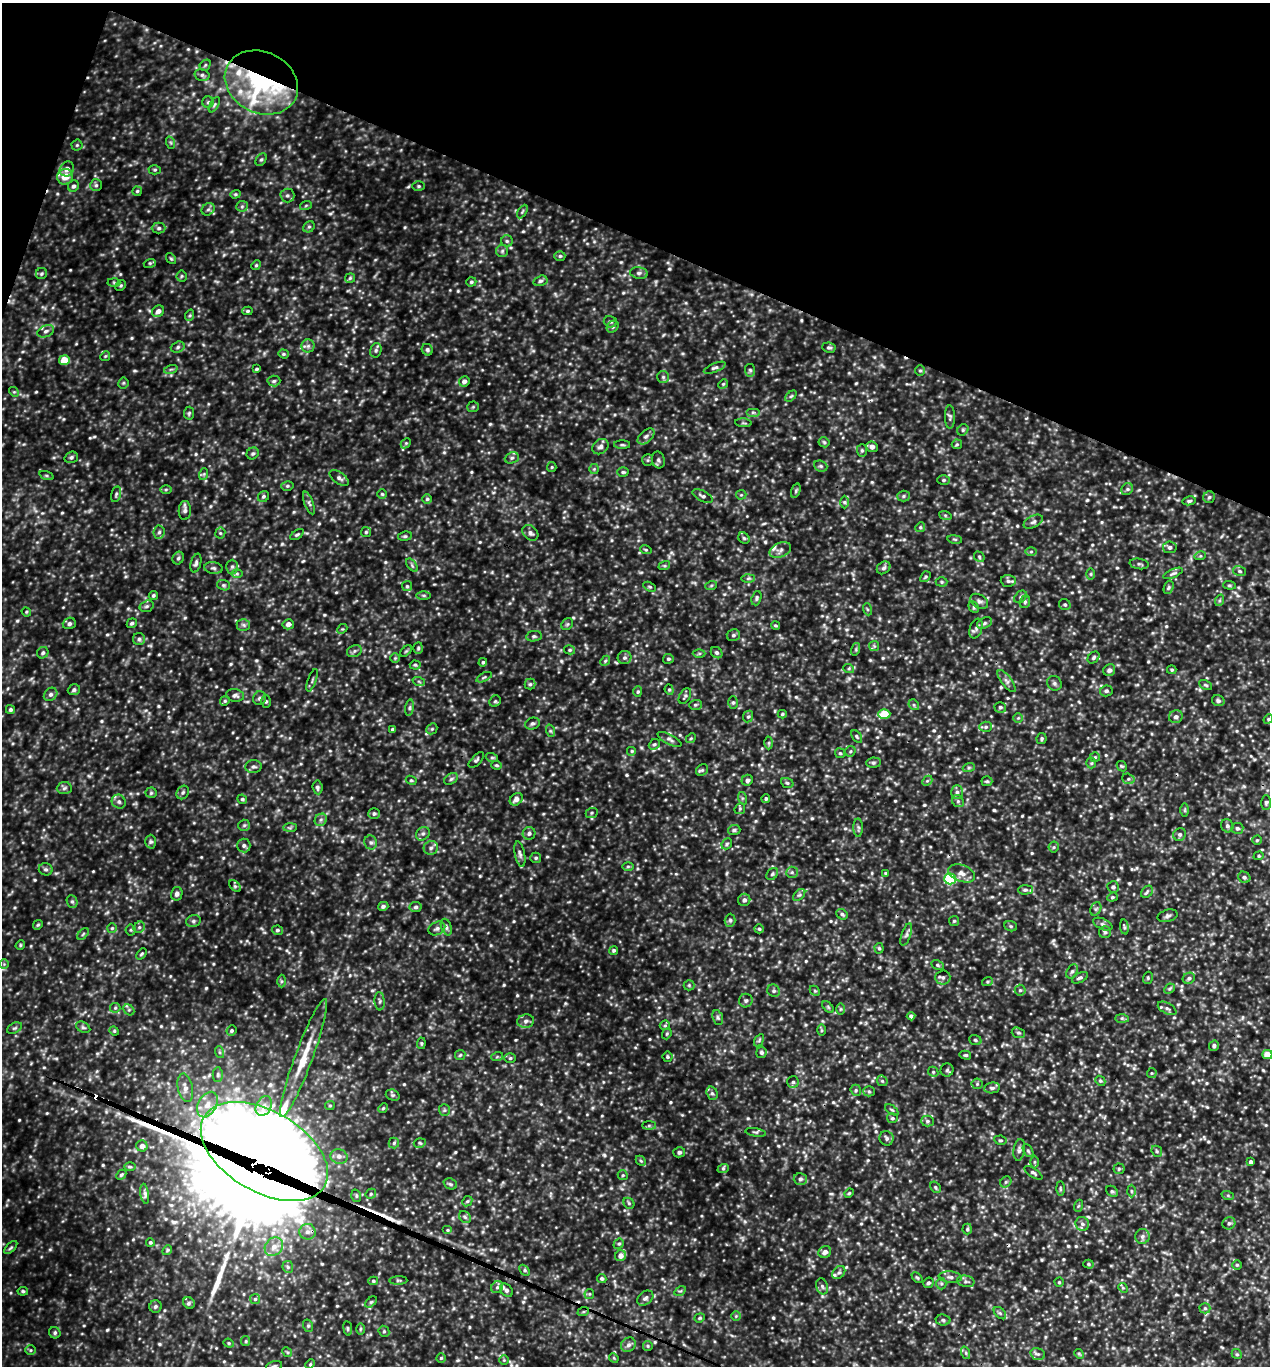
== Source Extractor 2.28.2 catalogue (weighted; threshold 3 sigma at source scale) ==
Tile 2 of 4 x 4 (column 2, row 1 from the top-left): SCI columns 1405-2672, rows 4098-5461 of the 5500 x 5491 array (HDU 1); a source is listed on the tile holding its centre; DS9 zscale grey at full resolution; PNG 1272 x 1368 px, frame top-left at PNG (2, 3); each listed source drawn as its Kron ellipse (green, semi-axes under 4 px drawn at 4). Shown black and unused: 19% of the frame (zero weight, under 3 of 5 exposures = <1% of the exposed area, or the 3 px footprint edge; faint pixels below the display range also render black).
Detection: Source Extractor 2.28.2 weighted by HDU 2 'WHT'; one run over the whole footprint, this tile lists its part. Background 0.356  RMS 0.067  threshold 0.303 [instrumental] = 3 sigma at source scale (4.5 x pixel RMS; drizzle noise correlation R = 1.50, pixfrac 1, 0.05/0.05 arcsec/px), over >= 5 px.
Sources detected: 738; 2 too faint to see at this stretch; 2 cosmic-ray / hot-pixel residue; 3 long thin detections or spike segments (spike, bleed or trail) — neither listed nor drawn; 10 inside a brighter listed object's ellipse — not listed separately; of the other 721, all 500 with FLUX_AUTO >= 8.29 (the completeness limit of this list) listed and drawn (221 fainter detections not listed), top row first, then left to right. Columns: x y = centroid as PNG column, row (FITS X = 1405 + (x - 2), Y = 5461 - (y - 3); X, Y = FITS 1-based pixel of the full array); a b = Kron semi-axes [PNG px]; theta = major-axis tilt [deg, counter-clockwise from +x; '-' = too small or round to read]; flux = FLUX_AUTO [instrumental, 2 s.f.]
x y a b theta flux
205 65 6 5 - 9.8
202 75 7 5 -15 15
261 82 38 30 -26 1300
208 102 5 5 - 13
214 105 8 3 60 11
171 143 6 4 -71 10
77 145 5 5 - 11
261 159 7 5 61 12
67 169 8 6 53 38
155 170 6 4 2 10
65 177 8 7 - 82
96 185 6 6 - 14
73 186 6 5 - 18
419 186 6 5 - 11
137 191 5 4 - 10
235 194 5 4 - 8.8
287 195 7 7 - 16
306 205 6 4 20 9
242 206 6 5 - 11
208 209 7 5 42 15
522 212 7 4 59 11
309 227 6 5 - 13
159 228 7 5 1 16
507 241 6 5 - 13
502 251 6 6 - 13
560 256 5 4 - 11
171 259 6 4 -53 8.8
150 263 6 4 17 9.4
256 265 5 4 - 9.1
639 273 9 6 -8 17
41 274 5 5 - 11
182 276 5 5 - 9.8
350 278 5 4 - 9.1
540 281 7 5 15 15
471 282 5 4 - 11
114 283 6 4 -2 11
121 286 6 4 45 9.7
158 311 6 5 - 37
247 311 5 4 - 11
190 315 6 3 71 8.9
610 322 7 5 -16 14
613 327 6 5 - 14
46 331 9 5 23 21
308 346 6 6 - 18
178 347 7 5 19 15
829 348 7 5 -8 15
376 350 7 5 76 15
427 350 6 5 - 14
283 354 5 4 - 9.5
105 356 5 4 - 8.3
64 360 5 5 - 110
715 368 12 4 22 17
171 369 7 4 18 12
257 369 4 3 - 10
750 370 6 5 - 12
920 370 5 5 - 10
663 377 6 6 - 13
274 381 6 5 - 14
464 381 5 5 - 27
123 383 5 5 - 9.7
723 384 5 4 - 9.4
14 392 5 4 - 8.5
791 396 7 4 44 9.7
473 407 5 5 - 9.5
753 412 7 4 0 13
189 413 6 5 - 11
950 417 12 5 -89 17
743 423 8 3 -5 8.8
963 430 6 5 - 11
646 436 10 6 42 23
824 442 5 5 - 10
406 443 6 4 44 9.9
957 444 5 4 - 9.8
622 445 8 3 -1 10
600 447 9 7 37 27
872 447 6 5 - 28
862 450 6 5 - 11
253 453 6 5 - 13
71 457 7 5 19 16
512 458 7 5 22 16
648 460 6 5 - 9.4
658 460 8 6 -75 17
821 466 7 5 -21 14
552 467 5 4 - 8.5
594 469 5 5 - 10
623 472 5 4 - 11
204 474 6 3 71 8.7
47 476 7 3 -19 9
339 478 11 5 -35 21
944 480 6 5 - 12
287 486 6 5 - 12
166 489 5 4 - 9.2
1127 489 6 5 - 14
796 491 7 4 71 11
116 494 8 5 78 13
382 494 5 5 - 9.6
741 495 5 5 - 8.3
703 496 11 5 -26 19
903 496 6 5 - 13
263 497 6 5 - 12
1209 497 6 5 - 14
427 499 5 5 - 10
1189 501 7 4 12 13
844 502 6 4 -89 13
309 503 12 4 -70 19
185 510 9 6 86 23
945 515 6 4 -19 11
1033 522 10 6 28 20
920 527 5 4 - 10
159 532 7 5 84 18
366 532 5 5 - 10
220 533 5 5 - 10
530 533 9 6 -41 22
297 535 7 4 36 12
405 536 7 4 8 12
744 538 6 5 - 11
955 539 7 3 -9 8.9
1170 547 7 6 - 18
646 550 6 4 -18 8.8
780 550 11 7 24 28
1031 552 6 4 1 10
1200 556 6 3 17 8.6
979 557 6 4 -50 9.8
178 558 6 5 - 14
196 563 9 5 75 18
1139 564 9 5 -9 15
412 565 7 4 -54 13
664 566 6 4 17 8.9
232 567 7 6 - 16
213 568 9 5 -8 18
884 568 7 6 - 18
1239 571 6 5 - 12
237 573 6 4 -1 10
1173 573 10 4 24 17
1091 574 6 4 90 8.9
925 577 6 4 51 9.8
748 578 6 4 2 12
1008 581 7 6 - 17
942 582 6 4 -1 9.5
224 585 7 5 -19 13
1229 585 6 4 -5 10
407 586 5 5 - 10
711 586 6 4 20 8.9
650 587 7 4 -30 9.4
1169 587 7 4 72 13
424 595 7 4 -1 11
153 596 5 4 - 11
1021 597 7 5 44 14
756 598 7 4 71 13
1220 600 6 4 71 9.7
979 601 10 6 -31 24
1025 602 6 5 - 13
1065 605 6 5 - 12
147 606 7 5 16 15
974 607 6 4 -63 10
867 609 6 4 -71 8.9
26 612 5 4 - 8.4
69 623 6 5 - 20
132 623 5 4 - 13
985 623 8 5 28 15
288 624 5 5 - 34
567 624 6 5 - 11
243 625 6 6 - 15
775 625 4 4 - 8.9
976 628 10 6 73 22
342 629 5 4 - 8.5
733 635 7 6 - 15
534 636 8 5 8 13
139 639 6 6 - 16
874 646 5 5 - 10
418 648 6 5 - 11
856 649 6 4 73 9.7
570 650 5 4 - 11
354 651 7 5 23 17
406 651 7 4 44 9.5
43 653 6 5 - 15
699 653 6 4 1 10
717 653 6 5 - 14
395 658 5 5 - 9.9
624 658 7 6 - 17
1094 658 7 5 48 14
668 659 5 5 - 12
605 661 5 4 - 10
483 662 4 4 - 11
415 665 5 4 - 9.3
849 669 5 3 - 9.4
1109 670 6 5 - 22
1172 670 4 3 - 8.6
484 677 8 4 25 11
312 680 12 3 70 12
1007 681 13 5 -53 23
419 682 6 4 -20 10
1054 683 8 7 - 18
530 684 5 5 - 13
1206 685 7 4 -27 11
74 690 6 5 - 18
669 690 5 4 - 9.5
1106 691 6 5 - 15
638 692 5 4 - 9.7
51 694 7 6 - 21
235 695 9 6 -8 22
685 696 8 5 61 14
260 698 7 6 - 19
225 701 5 4 - 9.6
495 701 6 5 - 11
1218 701 6 5 - 17
266 702 6 5 - 12
733 702 6 5 - 12
695 705 6 5 - 11
914 705 6 4 -48 11
1000 707 6 5 - 12
410 708 8 4 82 14
10 709 4 4 - 12
782 714 4 4 - 8.4
884 714 6 5 - 150
748 716 6 5 - 12
1176 717 7 6 - 21
1018 718 5 5 - 9.8
1268 719 5 4 - 8.5
533 724 7 5 22 15
986 727 6 5 - 15
392 729 4 3 - 9.4
432 729 6 5 - 10
551 731 6 4 -70 10
857 736 7 4 -54 12
691 738 5 4 - 8.4
1042 738 5 5 - 11
669 739 13 5 -27 21
769 743 6 4 89 10
654 744 6 5 - 13
632 751 5 5 - 11
850 751 6 5 - 11
840 753 5 5 - 10
1095 757 5 5 - 9.4
492 758 6 4 -19 10
476 760 10 5 45 14
873 763 7 5 5 13
1091 763 5 5 - 9.2
496 765 5 4 - 9.9
1122 766 6 4 -43 9.7
254 767 8 6 5 19
969 767 6 4 19 10
702 770 6 5 - 11
451 779 7 5 31 14
1128 779 6 5 - 13
411 780 5 4 - 9.3
747 780 6 5 - 20
927 781 6 4 43 11
987 781 5 5 - 10
787 783 6 5 - 11
317 787 7 5 -84 14
64 788 7 6 - 16
183 792 7 5 57 14
957 792 7 6 - 21
151 793 5 5 - 10
742 798 6 4 -72 9.6
766 798 4 4 - 11
242 799 5 4 - 12
516 799 7 5 44 34
958 801 6 5 - 14
119 802 7 6 - 19
1266 803 7 5 89 13
740 809 6 5 - 9.7
1185 810 7 4 90 10
374 813 6 5 - 14
592 813 6 5 - 11
321 820 6 5 - 17
244 825 6 5 - 13
1227 826 7 6 - 19
290 828 7 4 1 12
858 828 9 5 -89 16
1237 828 6 5 - 18
734 830 6 5 - 14
529 833 6 6 - 20
423 834 7 6 - 18
1180 834 7 6 - 16
1257 840 4 4 - 8.3
151 842 7 5 89 16
371 842 7 6 - 17
727 844 6 4 47 10
244 845 7 6 - 20
1054 847 5 5 - 10
431 848 7 6 - 22
520 854 13 5 -79 22
1259 856 5 4 - 8.9
536 858 5 5 - 12
628 866 6 4 0 10
46 869 7 6 - 16
792 872 6 5 - 14
886 873 4 3 - 8.8
962 873 14 8 -20 46
772 874 7 5 46 12
1244 877 6 5 - 17
950 879 6 5 - 630
235 886 7 4 -45 12
1113 887 6 5 - 19
1025 890 7 4 2 14
1147 892 7 5 48 14
177 894 7 5 77 22
799 895 7 4 43 14
1112 897 5 4 - 9.1
744 900 6 6 - 23
72 902 6 5 - 13
383 906 5 4 - 17
416 907 6 5 - 16
1096 909 7 5 59 14
842 914 6 5 - 14
1168 916 10 6 15 19
730 920 6 5 - 14
193 921 7 6 - 18
954 921 5 5 - 9.8
1103 924 10 5 -24 19
38 925 5 4 - 8.4
1011 926 6 5 - 11
139 927 6 5 - 14
446 927 8 5 -70 16
1124 927 7 4 -82 11
112 928 5 5 - 9.9
437 929 9 6 27 21
759 929 5 4 - 9.8
131 930 5 5 - 10
277 930 5 4 - 13
1105 932 6 6 - 13
83 934 7 4 46 10
906 935 11 4 70 20
20 945 5 4 - 8.6
879 948 5 4 - 11
614 950 5 4 - 12
142 954 6 4 50 9.7
4 964 5 5 - 9.3
937 965 6 4 -27 11
1072 971 7 5 62 15
943 977 7 7 - 19
1080 978 9 4 29 15
1148 978 6 4 72 9.4
1189 978 6 5 - 17
281 981 6 4 -89 11
987 982 5 4 - 8.3
689 985 5 5 - 10
1169 989 6 4 43 11
1020 990 5 5 - 12
774 991 6 6 - 16
815 991 6 4 -43 8.9
380 1001 9 5 -87 16
746 1001 7 6 - 16
828 1007 7 4 -46 9.2
115 1008 5 5 - 9.9
1167 1008 10 5 -29 20
840 1009 6 4 89 9.4
129 1010 6 5 - 11
911 1016 4 4 - 20
718 1018 8 5 -72 13
1122 1018 7 4 -1 12
526 1021 8 6 9 24
665 1025 5 5 - 10
83 1027 7 5 -29 12
14 1028 8 5 26 13
821 1030 6 4 -89 8.9
114 1031 5 4 - 8.3
231 1031 5 4 - 11
1018 1033 7 5 -19 11
667 1034 6 4 69 9.8
759 1040 7 4 57 10
975 1040 6 5 - 12
421 1043 6 4 84 8.5
1214 1046 5 5 - 16
219 1052 6 4 -71 8.8
761 1052 5 5 - 16
460 1055 5 5 - 11
965 1055 6 4 -13 9.6
1267 1055 5 4 - 94
497 1057 6 4 19 8.3
667 1057 5 5 - 11
304 1058 63 9 70 220
510 1058 6 5 - 11
947 1070 6 6 - 14
933 1072 5 4 - 10
1152 1073 5 5 - 8.4
218 1075 7 5 88 12
882 1081 6 5 - 11
1100 1081 5 4 - 11
793 1082 6 5 - 16
977 1084 5 5 - 10
185 1088 14 7 -78 44
992 1088 8 5 9 18
856 1090 6 5 - 12
869 1091 5 5 - 10
712 1093 7 5 -72 15
393 1095 7 5 -18 13
207 1105 14 9 61 65
330 1105 5 4 - 8.5
264 1106 10 7 63 44
383 1108 5 4 - 8.9
444 1110 6 5 - 11
892 1110 7 4 -35 10
892 1118 5 5 - 11
927 1121 6 5 - 15
649 1126 7 4 0 13
755 1132 10 3 -9 11
887 1138 7 7 - 20
1000 1140 6 4 -10 10
394 1143 5 5 - 11
420 1143 6 4 16 11
142 1146 6 5 - 29
1019 1150 11 6 82 20
1028 1151 7 4 -62 12
1157 1151 6 5 - 11
264 1152 70 40 -30 38000
679 1152 6 5 - 16
339 1156 9 7 -15 28
641 1161 6 4 -44 9.6
1034 1162 6 4 -90 9.5
1251 1162 4 4 - 20
130 1167 6 4 -1 9.8
723 1169 6 4 19 9.6
1119 1169 5 5 - 9.7
1033 1173 10 4 -33 14
121 1175 6 4 44 11
623 1175 5 4 - 9.8
800 1179 6 6 - 16
1006 1182 6 5 - 10
450 1184 7 5 -22 13
935 1187 6 4 -56 11
1060 1189 7 3 -89 9
1112 1191 6 5 - 11
1131 1191 6 4 -89 11
849 1193 5 4 - 8.7
145 1194 10 3 -82 16
371 1194 5 5 - 11
356 1196 6 4 -71 10
1228 1196 6 4 -20 9.6
467 1201 6 4 44 9.7
629 1203 6 5 - 11
1078 1206 6 4 71 8.9
465 1217 6 5 - 15
1229 1223 6 6 - 16
1082 1224 7 6 - 20
967 1229 5 5 - 11
448 1230 5 4 - 8.5
307 1232 8 8 - 31
1142 1236 7 7 - 23
150 1242 4 4 - 11
619 1244 5 4 - 11
274 1247 10 8 44 49
11 1248 8 4 46 11
167 1250 5 4 - 8.6
825 1252 6 5 - 31
620 1256 6 5 - 39
1088 1264 5 4 - 9.3
1237 1265 5 5 - 8.9
288 1267 6 5 - 14
525 1270 6 4 -46 11
839 1273 7 5 46 15
950 1277 12 5 -5 24
917 1278 6 4 -44 9.3
602 1279 5 4 - 11
398 1280 9 4 2 11
373 1281 5 4 - 10
966 1281 9 5 -10 19
1059 1282 4 4 - 8.3
928 1283 6 5 - 13
941 1284 6 5 - 12
822 1286 8 6 -73 17
497 1287 6 5 - 16
1123 1288 5 4 - 8.5
506 1290 7 5 -46 24
23 1291 5 4 - 12
680 1291 6 4 30 9.2
589 1294 5 5 - 9.1
645 1298 9 6 39 22
255 1299 5 5 - 12
371 1302 7 4 44 10
189 1303 6 5 - 15
155 1306 6 6 - 15
1205 1308 5 5 - 12
583 1312 6 4 18 8.8
1000 1313 7 4 -45 13
736 1316 5 5 - 8.4
700 1318 5 4 - 10
943 1320 7 5 -3 14
308 1326 6 5 - 11
348 1328 7 3 -82 9.1
360 1329 6 4 89 9.1
384 1331 6 5 - 10
55 1333 6 5 - 14
246 1341 5 4 - 8.5
229 1343 5 4 - 9.1
628 1345 8 6 43 23
648 1346 5 4 - 8.4
30 1350 5 5 - 9.6
287 1352 5 4 - 8.7
966 1353 6 4 -72 12
1038 1354 7 5 -17 18
1079 1354 5 4 - 8.4
1237 1354 5 4 - 9.5
441 1358 5 4 - 9.1
614 1358 5 4 - 8.3
504 1360 5 5 - 8.5
310 1364 5 4 - 8.7
274 1366 8 4 16 13
Overlapping masked pixels (flux is a lower limit): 3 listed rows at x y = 261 82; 264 1152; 583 1312
Isophote crosses this tile's border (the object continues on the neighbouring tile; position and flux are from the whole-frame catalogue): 2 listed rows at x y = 1267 1055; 274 1366
Unlisted compact peaks at least as high as the median listed source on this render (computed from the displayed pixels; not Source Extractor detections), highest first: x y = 93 871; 604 1155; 1098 512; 324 615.